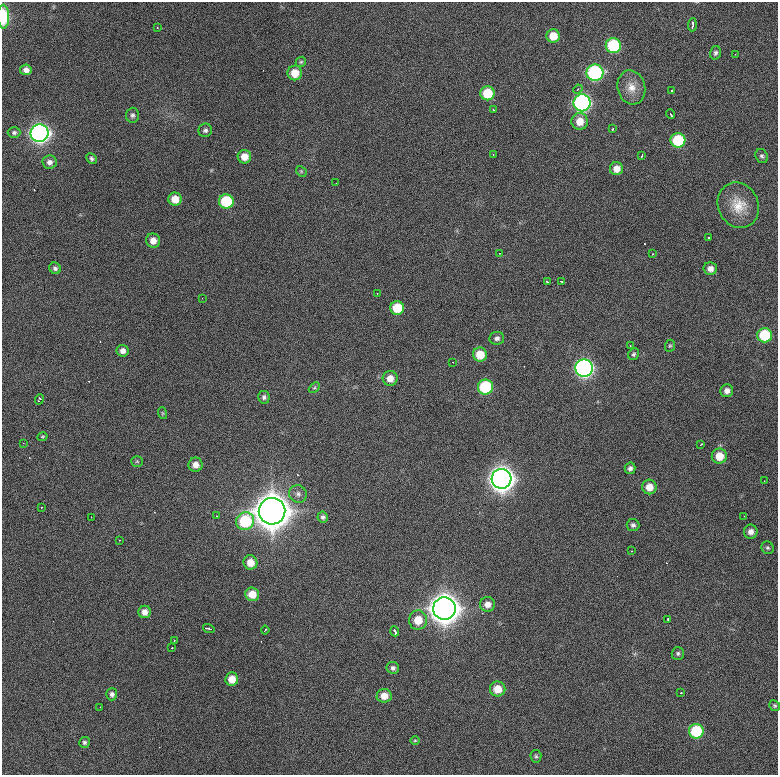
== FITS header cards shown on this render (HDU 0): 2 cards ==
NAXIS1  =                  776 / length of data axis 1
NAXIS2  =                  773 / length of data axis 2

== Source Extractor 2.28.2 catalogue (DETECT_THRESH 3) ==
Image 776 x 773 px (HDU 0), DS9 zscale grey, 1 PNG px = 1 image px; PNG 780 x 777 px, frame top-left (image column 1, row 773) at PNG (2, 2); each listed source drawn as its Kron ellipse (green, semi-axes under 4 px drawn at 4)
Background 963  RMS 25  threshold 74.8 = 3 sigma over >= 5 px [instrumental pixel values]
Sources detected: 112; all 112 listed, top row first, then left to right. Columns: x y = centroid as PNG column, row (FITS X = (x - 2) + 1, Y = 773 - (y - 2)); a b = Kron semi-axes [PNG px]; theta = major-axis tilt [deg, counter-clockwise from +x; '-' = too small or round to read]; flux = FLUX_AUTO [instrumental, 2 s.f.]
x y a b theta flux
3 17 12 6 -89 5.5e+04
692 25 6 3 85 6.0e+03
157 27 2 2 - 1.5e+03
553 36 6 6 - 2.9e+04
613 45 7 7 - 1.3e+05
715 53 7 5 74 4.1e+03
735 54 2 2 - 9.1e+02
301 62 6 4 43 2.5e+03
26 70 6 5 - 8.2e+03
295 73 7 7 - 2.6e+04
595 73 8 8 - 2.6e+05
631 87 17 14 -75 2.3e+04
578 89 5 3 - 1.6e+03
671 90 3 3 - 7.3e+03
487 93 7 7 - 5.5e+04
582 103 8 8 - 4.5e+05
493 110 3 2 - 2.2e+03
670 114 5 3 - 4.6e+03
132 115 7 6 - 4.6e+03
580 121 8 8 - 2.3e+04
613 129 3 2 - 2.2e+03
205 130 7 6 - 4.5e+03
14 133 6 5 - 3.7e+03
39 133 9 8 - 8.4e+05
678 140 7 7 - 9.2e+04
493 154 2 2 - 1.0e+03
642 156 4 2 - 3.0e+03
762 156 7 6 - 3.9e+03
244 157 7 6 - 2.0e+04
91 158 6 4 -46 3.3e+03
49 162 7 6 - 7.3e+03
616 169 7 6 - 1.5e+04
301 171 6 4 -47 2.4e+03
336 183 2 2 - 8.8e+02
175 199 7 6 - 2.3e+04
226 201 7 7 - 9.1e+04
738 205 23 20 -64 3.9e+04
709 238 3 3 - 3.2e+03
153 241 7 7 - 1.6e+04
499 253 2 2 - 1.4e+03
653 254 2 2 - 1.4e+03
55 268 6 5 - 4.5e+03
710 269 7 6 - 9.7e+03
561 281 3 2 - 1.8e+03
547 282 3 3 - 1.8e+03
377 293 2 2 - 1.1e+03
202 298 2 2 - 9.0e+02
397 308 7 7 - 5.1e+04
765 335 7 7 - 7.7e+04
497 338 7 6 - 5.9e+03
630 345 3 2 - 6.3e+03
670 346 6 5 - 2.4e+03
123 351 6 6 - 8.1e+03
480 354 7 7 - 3.3e+04
634 354 6 5 - 3.3e+03
453 362 2 2 - 1.6e+03
584 368 8 8 - 6.2e+05
390 378 7 7 - 1.5e+04
314 387 6 4 43 2.5e+03
485 387 7 7 - 1.3e+05
727 391 6 6 - 8.4e+03
264 397 6 6 - 4.3e+03
39 399 5 3 - 3.6e+03
162 413 6 4 -71 2.0e+03
43 437 5 4 - 2.0e+03
23 443 2 2 - 8.4e+02
701 444 4 2 - 1.9e+03
719 456 7 7 - 2.9e+04
137 461 6 5 - 2.4e+03
196 465 7 7 - 1.2e+04
630 468 6 5 - 5.4e+03
501 479 10 10 - 2.0e+06
764 481 2 2 - 7.4e+02
649 487 7 7 - 2.0e+04
298 494 9 8 - 7.2e+03
42 507 2 2 - 1.4e+03
272 511 13 13 - 4.4e+06
217 516 3 2 - 1.2e+03
744 516 2 2 - 7.5e+02
91 517 2 2 - 8.5e+02
323 517 5 5 - 4.1e+03
245 521 9 8 - 1.1e+05
633 525 6 6 - 4.5e+03
751 532 7 7 - 9.6e+03
119 540 2 2 - 1.1e+03
768 548 6 6 - 3.4e+03
631 551 2 2 - 1.2e+03
250 562 7 7 - 2.0e+04
252 594 7 7 - 2.5e+04
487 604 7 7 - 1.2e+04
444 609 11 11 - 3.0e+06
145 612 6 6 - 1.1e+04
668 619 3 2 - 5.0e+03
418 620 10 9 - 2.8e+04
209 629 6 3 -17 4.3e+03
265 630 4 2 - 2.5e+03
395 631 5 3 - 5.5e+03
174 641 3 2 - 1.6e+03
172 648 3 3 - 2.1e+03
678 653 6 6 - 3.5e+03
393 668 6 6 - 5.0e+03
232 679 7 6 - 2.0e+04
498 689 8 7 - 2.5e+04
681 693 3 2 - 1.8e+03
112 694 6 5 - 5.2e+03
384 696 7 7 - 1.9e+04
775 706 6 5 - 2.7e+03
100 707 2 2 - 1.3e+03
696 731 7 7 - 9.3e+04
415 740 5 3 - 1.6e+03
84 742 5 5 - 3.5e+03
536 756 6 5 - 3.2e+03
At the frame edge (FLAGS 8, measured only in part): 1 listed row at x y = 3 17